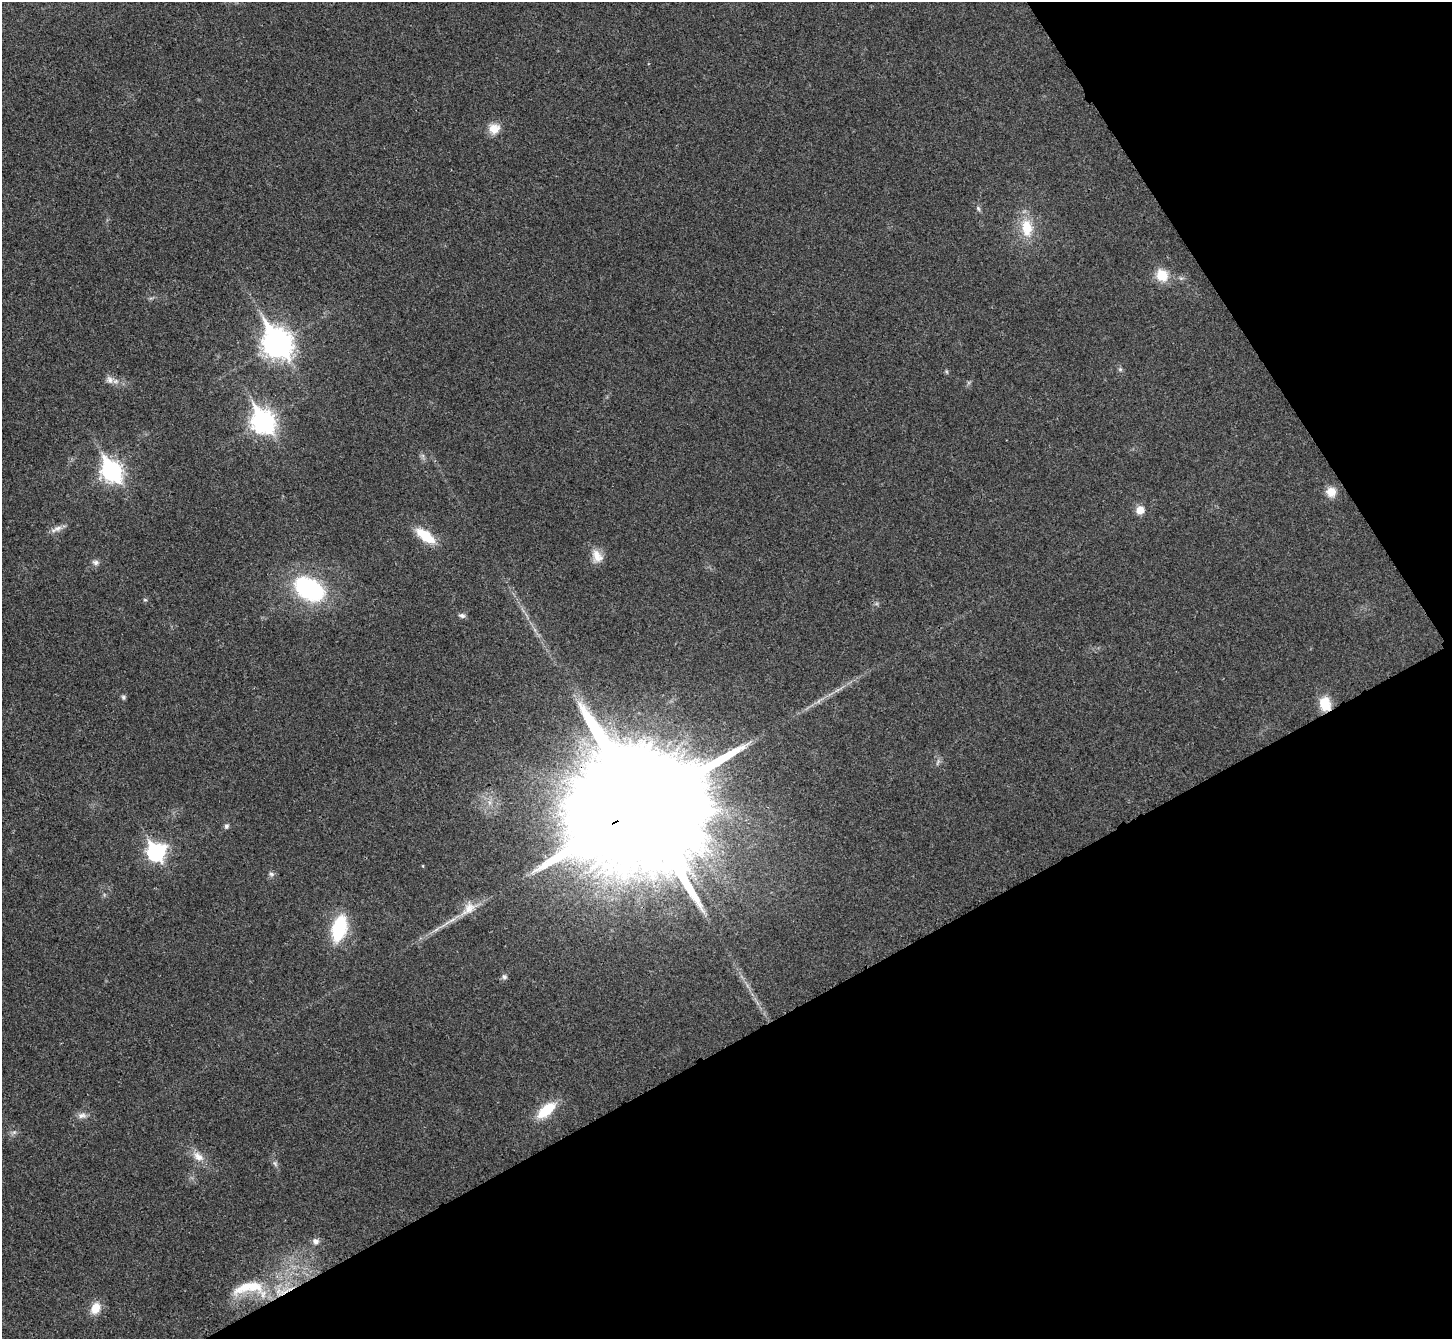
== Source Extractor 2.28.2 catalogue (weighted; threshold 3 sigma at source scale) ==
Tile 12 of 4 x 4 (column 4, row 3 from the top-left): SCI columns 4357-5806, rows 1499-2835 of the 5814 x 5807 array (HDU 1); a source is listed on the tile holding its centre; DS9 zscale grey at full resolution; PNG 1454 x 1341 px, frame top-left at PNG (2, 2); no overlay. Shown black and unused: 30% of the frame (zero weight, under 3 of 4 exposures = <1% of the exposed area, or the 3 px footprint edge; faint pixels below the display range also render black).
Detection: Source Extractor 2.28.2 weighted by HDU 2 'WHT'; one run over the whole footprint, this tile lists its part. Background 0.0326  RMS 0.0062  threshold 0.0279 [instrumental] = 3 sigma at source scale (4.5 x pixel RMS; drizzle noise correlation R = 1.50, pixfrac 1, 0.05/0.05 arcsec/px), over >= 5 px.
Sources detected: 39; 1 inside a brighter listed object's ellipse — not listed separately; the other 38 listed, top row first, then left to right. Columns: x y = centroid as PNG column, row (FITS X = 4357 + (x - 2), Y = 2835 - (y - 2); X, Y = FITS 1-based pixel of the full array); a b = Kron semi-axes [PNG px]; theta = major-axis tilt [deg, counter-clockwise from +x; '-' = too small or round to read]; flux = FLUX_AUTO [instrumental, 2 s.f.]
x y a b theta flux
494 128 14 12 13 8.1
978 208 8 5 -72 1.4
1027 228 24 15 -83 17
1162 275 9 8 - 19
277 343 12 9 -57 760
1120 369 6 5 - 1.1
947 372 6 4 -71 0.79
110 380 12 10 -60 3.7
263 421 10 8 -58 410
111 471 10 8 -58 270
1331 492 10 10 - 7.8
1140 510 9 8 - 6.2
58 528 12 8 18 3.6
425 536 20 9 -36 21
597 556 17 12 -65 7.1
96 562 9 7 -5 2.2
309 589 29 19 -33 79
145 600 6 4 -2 0.75
462 616 9 6 -13 1.9
123 697 6 6 - 1.2
819 701 7 4 70 1.2
1325 704 18 14 -73 12
641 807 44 29 27 47000
226 826 7 6 - 1.5
155 852 9 8 - 150
423 866 4 3 - 0.5
271 874 8 6 -17 1.6
468 909 24 13 42 9.6
339 928 19 10 76 52
504 977 7 6 - 1.7
546 1110 26 11 41 19
82 1115 13 8 3 3.4
14 1132 6 5 - 1.4
198 1157 17 11 -42 6.7
275 1163 9 5 -63 1.7
316 1241 8 7 - 2.9
255 1286 27 17 -20 20
95 1308 14 10 60 9.1
Overlapping masked pixels (flux is a lower limit): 2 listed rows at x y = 1325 704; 641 807